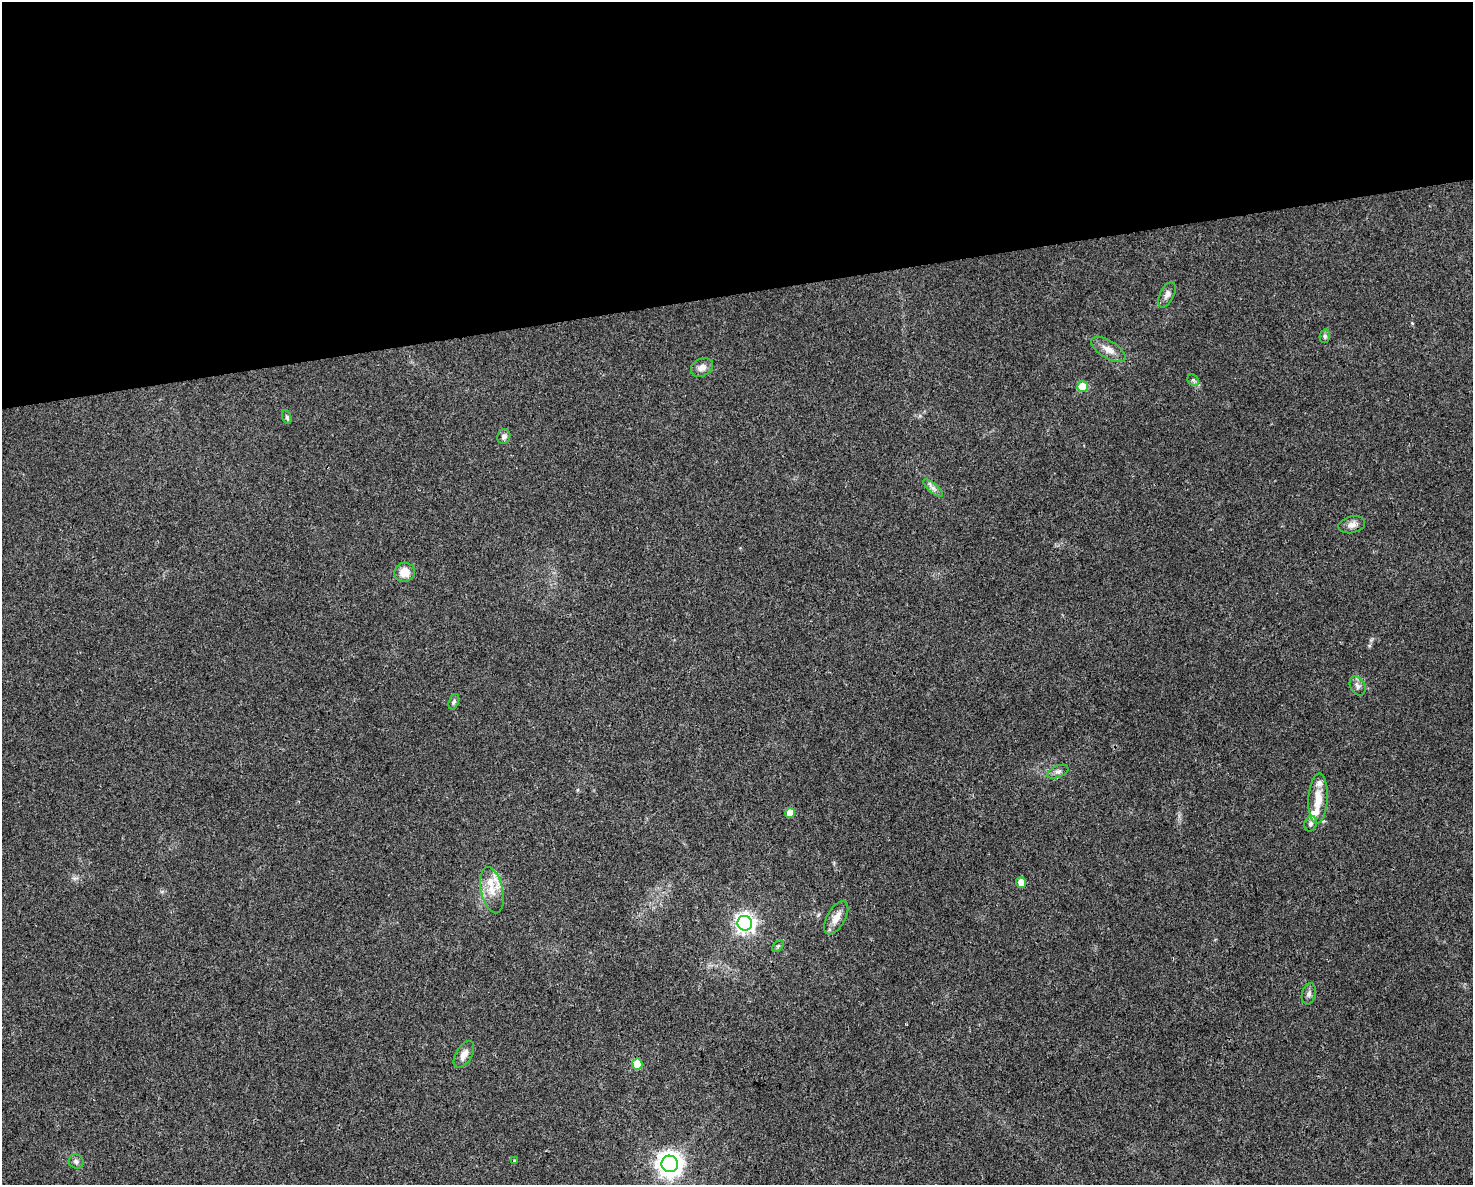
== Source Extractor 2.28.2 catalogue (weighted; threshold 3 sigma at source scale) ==
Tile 2 of 3 x 4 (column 2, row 1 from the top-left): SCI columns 1536-3006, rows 3550-4732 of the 4497 x 4732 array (HDU 1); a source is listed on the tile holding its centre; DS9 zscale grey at full resolution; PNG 1475 x 1187 px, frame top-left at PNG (2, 2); each listed source drawn as its Kron ellipse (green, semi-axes under 4 px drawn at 4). Shown black and unused: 25% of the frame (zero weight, under 3 of 4 exposures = <1% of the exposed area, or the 3 px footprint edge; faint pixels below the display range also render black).
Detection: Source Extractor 2.28.2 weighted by HDU 2 'WHT'; one run over the whole footprint, this tile lists its part. Background 0.0311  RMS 0.0039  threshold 0.0175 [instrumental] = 3 sigma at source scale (4.5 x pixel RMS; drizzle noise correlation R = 1.50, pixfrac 1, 0.0396/0.0396 arcsec/px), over >= 5 px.
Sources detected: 31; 3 inside a brighter listed object's ellipse — not listed separately; the other 28 listed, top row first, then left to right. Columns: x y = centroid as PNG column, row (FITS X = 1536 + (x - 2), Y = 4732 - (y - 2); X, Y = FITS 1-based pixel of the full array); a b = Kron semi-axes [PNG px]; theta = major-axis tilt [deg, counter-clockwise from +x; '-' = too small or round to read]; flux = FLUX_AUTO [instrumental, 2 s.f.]
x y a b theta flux
1167 295 14 7 63 1.9
1325 336 7 5 79 0.79
1108 349 19 8 -31 3.8
702 367 11 8 28 2.6
1193 380 6 5 - 0.73
1083 387 5 5 - 11
287 417 7 4 -70 0.66
504 436 7 6 - 1.3
933 488 12 4 -40 1.5
1352 525 13 8 12 2.3
405 572 10 9 - 5.3
1357 686 10 7 -61 1.6
454 702 8 5 70 0.77
1058 772 11 6 23 1.4
1318 798 25 9 87 6.5
790 813 5 5 - 6.1
1311 824 8 6 69 1.1
1021 883 5 5 - 3.4
492 890 23 11 -77 6.5
836 918 18 9 61 4.2
745 923 7 7 - 180
778 946 7 4 45 0.61
1309 994 11 7 76 1.3
464 1054 15 8 58 3
637 1064 5 5 - 13
76 1161 7 7 - 1.2
514 1161 4 3 - 0.41
670 1164 8 8 - 360